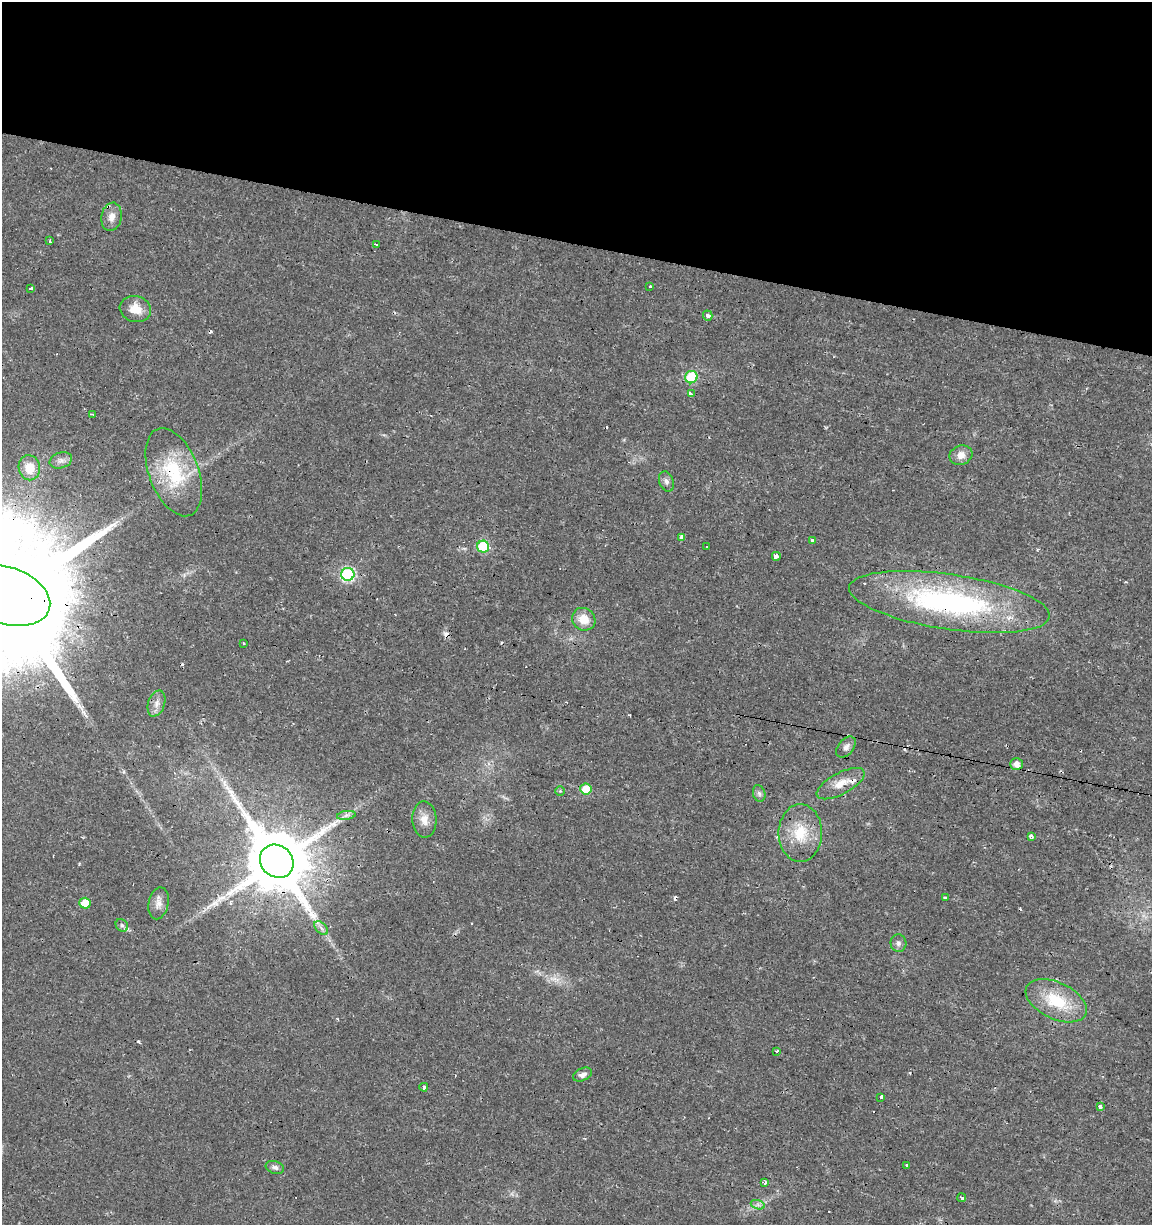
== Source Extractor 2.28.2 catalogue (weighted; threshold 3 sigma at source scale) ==
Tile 2 of 4 x 4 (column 2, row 1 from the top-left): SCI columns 1434-2583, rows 3669-4891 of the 5106 x 4899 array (HDU 1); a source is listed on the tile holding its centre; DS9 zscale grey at full resolution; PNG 1154 x 1227 px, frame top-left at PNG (2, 2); each listed source drawn as its Kron ellipse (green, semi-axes under 4 px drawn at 4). Shown black and unused: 20% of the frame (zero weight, under 2 of 3 exposures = <1% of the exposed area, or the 3 px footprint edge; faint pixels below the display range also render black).
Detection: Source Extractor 2.28.2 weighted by HDU 2 'WHT'; one run over the whole footprint, this tile lists its part. Background 0.0131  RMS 0.0028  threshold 0.0127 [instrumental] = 3 sigma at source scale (4.5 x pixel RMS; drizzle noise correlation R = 1.50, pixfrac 1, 0.0396/0.0396 arcsec/px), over >= 5 px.
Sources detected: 77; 1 inside a brighter object's white glare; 20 cosmic-ray / hot-pixel residue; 1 long thin detection or spike segment (spike, bleed or trail) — neither listed nor drawn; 1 inside a brighter listed object's ellipse — not listed separately; the other 54 listed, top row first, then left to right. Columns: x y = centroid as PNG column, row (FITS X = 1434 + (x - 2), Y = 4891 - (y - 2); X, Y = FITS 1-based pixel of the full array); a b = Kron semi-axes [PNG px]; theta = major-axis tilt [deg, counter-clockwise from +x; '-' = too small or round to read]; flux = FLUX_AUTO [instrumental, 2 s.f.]
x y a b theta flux
112 217 14 10 80 2.4
50 241 4 2 - 0.31
376 244 3 2 - 0.37
650 287 3 3 - 0.72
30 289 4 3 - 5
135 309 16 13 -16 4.3
708 316 5 4 - 1.4
691 377 6 6 - 12
691 394 3 3 - 2.1
93 414 4 3 - 0.55
961 455 12 9 21 2.4
61 460 11 7 18 1.4
29 468 12 10 -81 5
174 472 46 24 -69 19
666 482 10 7 -72 1.1
681 537 4 3 - 1.2
812 541 4 3 - 1.2
707 546 3 2 - 0.36
483 547 6 6 - 18
776 556 4 4 - 2.7
348 574 6 6 - 43
6 596 45 28 -18 21000
949 602 101 27 -8 65
584 619 12 11 - 4.3
243 644 3 3 - 0.62
156 704 13 8 71 1.9
846 747 12 7 49 1.4
1016 764 6 6 - 1.8
841 784 26 10 28 4.4
586 789 6 5 - 7.1
560 791 5 5 - 0.35
759 793 8 6 -73 0.8
346 815 9 4 9 0.85
424 819 18 12 -87 3
800 833 29 21 89 9.7
1031 836 3 3 - 1.3
277 861 18 15 -43 3000
945 898 3 3 - 0.52
85 903 5 5 - 6.5
158 903 16 10 78 2.2
122 925 7 5 -44 0.71
321 928 8 5 -46 0.94
898 943 9 8 - 1
1056 1001 33 18 -25 13
776 1051 3 3 - 0.79
583 1075 10 6 24 1.4
424 1087 4 3 - 0.84
881 1098 4 3 - 12
1100 1106 3 3 - 2.2
907 1165 3 3 - 0.65
275 1167 9 6 -18 0.95
765 1183 4 2 - 0.82
962 1198 4 3 - 0.94
758 1205 7 4 -19 0.78
Overlapping masked pixels (flux is a lower limit): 4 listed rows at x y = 174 472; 6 596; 949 602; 277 861
Isophote crosses this tile's border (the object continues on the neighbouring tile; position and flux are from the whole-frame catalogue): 1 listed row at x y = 6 596